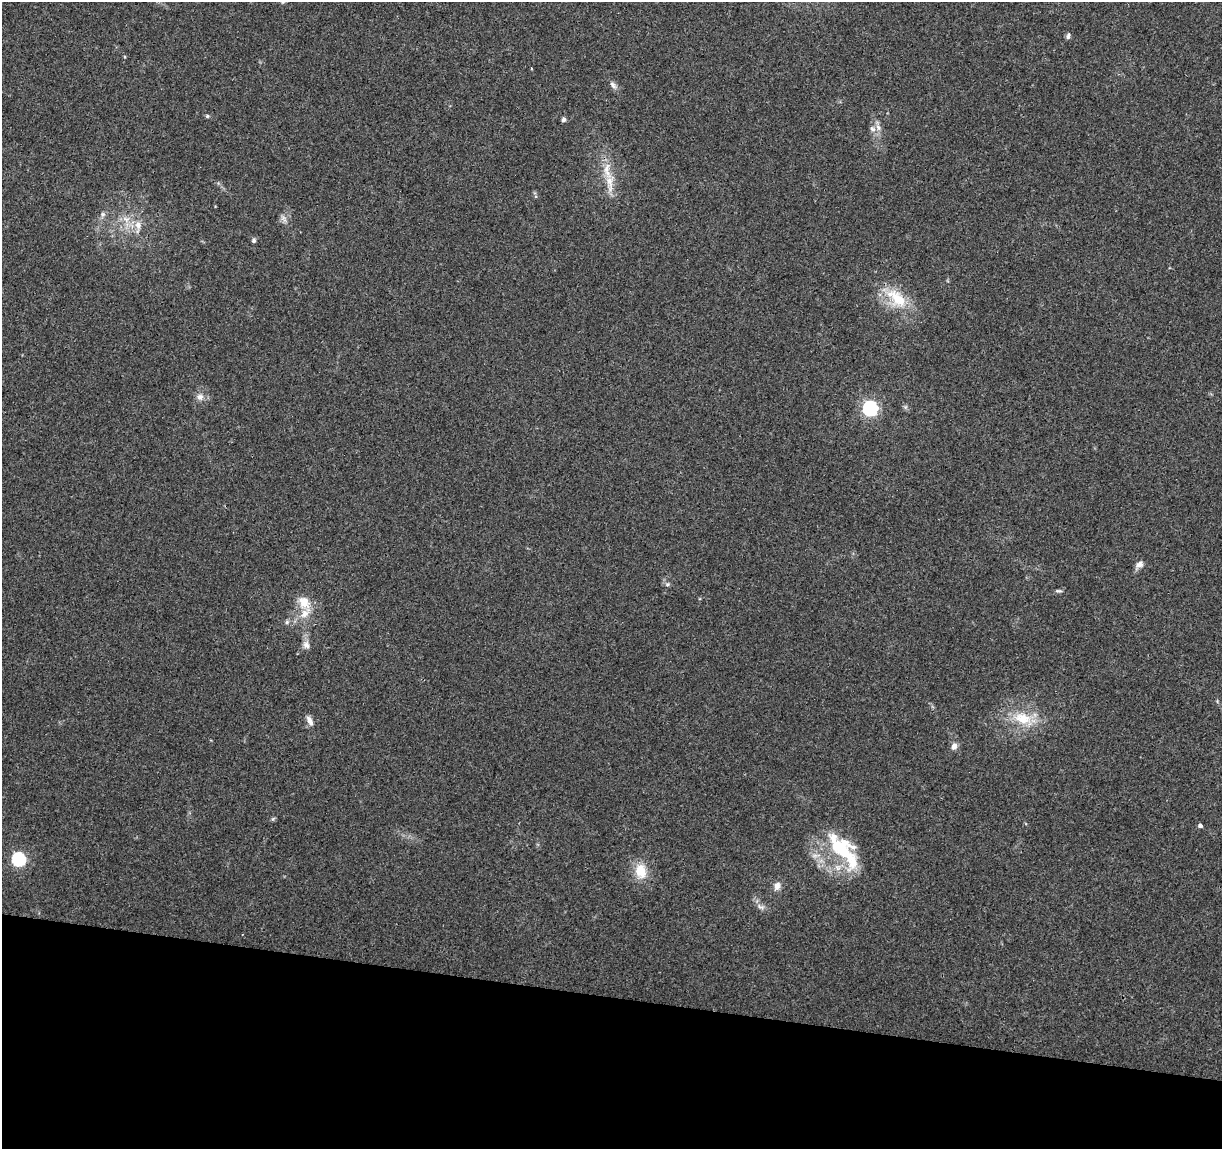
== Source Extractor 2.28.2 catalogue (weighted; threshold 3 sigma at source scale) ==
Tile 15 of 4 x 4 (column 3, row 4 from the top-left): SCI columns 2447-3666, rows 231-1377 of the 4906 x 5106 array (HDU 1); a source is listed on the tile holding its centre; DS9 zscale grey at full resolution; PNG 1224 x 1151 px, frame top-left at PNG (2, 2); no overlay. Shown black and unused: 13% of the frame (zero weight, under 3 of 4 exposures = <1% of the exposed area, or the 3 px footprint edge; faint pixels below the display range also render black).
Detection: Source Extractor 2.28.2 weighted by HDU 2 'WHT'; one run over the whole footprint, this tile lists its part. Background 0.0368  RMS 0.0035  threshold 0.0156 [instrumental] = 3 sigma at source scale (4.5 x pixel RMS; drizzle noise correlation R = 1.50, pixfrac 1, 0.0396/0.0396 arcsec/px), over >= 5 px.
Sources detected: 39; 1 inside a brighter object's white glare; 1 cosmic-ray / hot-pixel residue — not listed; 6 inside a brighter listed object's ellipse — not listed separately; the other 31 listed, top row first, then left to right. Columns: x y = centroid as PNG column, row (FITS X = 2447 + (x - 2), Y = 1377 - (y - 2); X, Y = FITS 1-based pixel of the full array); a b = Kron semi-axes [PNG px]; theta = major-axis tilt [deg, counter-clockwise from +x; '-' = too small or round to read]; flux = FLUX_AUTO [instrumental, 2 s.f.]
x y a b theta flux
1068 36 8 5 74 0.88
531 68 3 2 - 0.35
613 85 12 6 -53 1.4
207 116 5 5 - 0.46
564 119 5 4 - 1.2
878 127 11 7 -67 1.8
610 183 29 11 87 6.3
103 214 7 7 - 1
283 218 11 7 -47 1.5
126 219 11 9 -15 3
138 225 14 9 -89 3.2
254 240 6 5 - 0.74
898 299 27 21 -54 12
200 397 10 9 - 2
905 407 7 4 71 0.56
870 408 6 6 - 84
1139 565 11 7 41 1.8
667 584 7 5 21 0.7
1058 591 10 3 -3 0.65
304 602 19 14 -50 5.9
287 622 6 5 - 0.72
306 645 11 8 -59 1.9
1023 719 32 16 -22 12
310 721 12 6 -62 2
954 746 8 7 - 1.9
1200 826 4 4 - 1.1
845 852 29 27 27 18
18 859 6 6 - 58
641 871 22 15 -81 7
777 886 13 9 75 2
761 907 12 6 -20 1.5